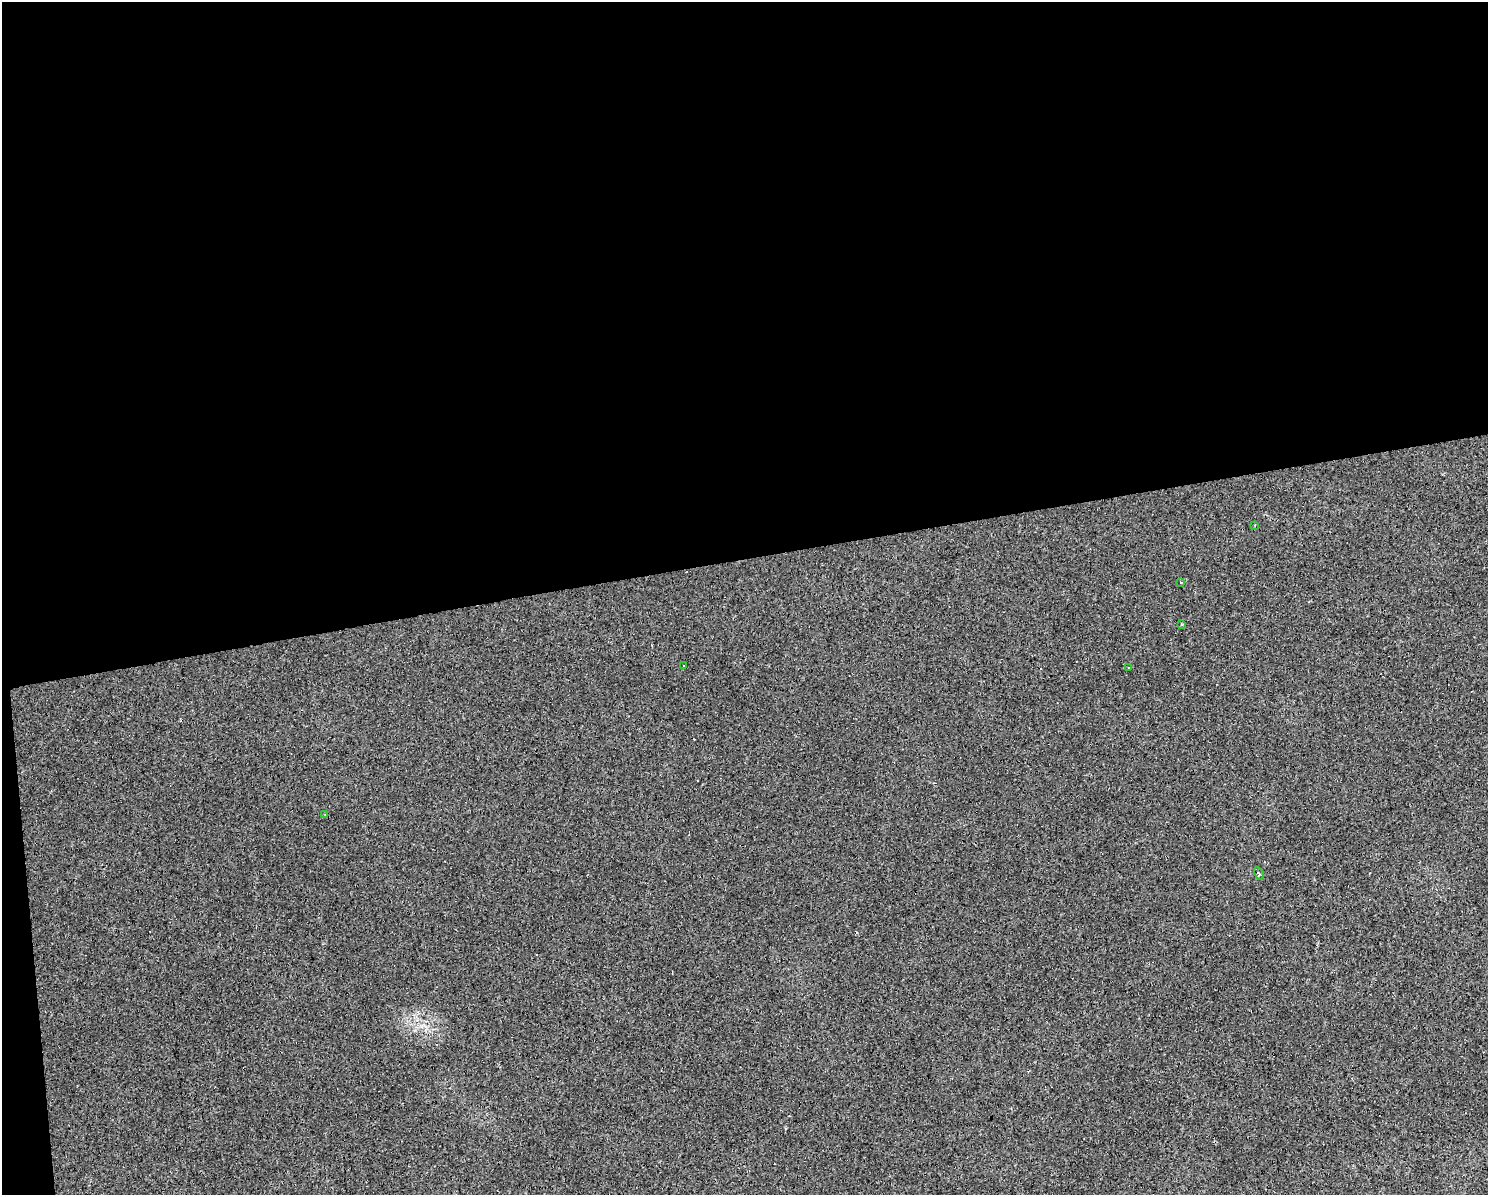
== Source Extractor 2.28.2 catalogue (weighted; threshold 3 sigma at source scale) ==
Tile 1 of 3 x 4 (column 1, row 1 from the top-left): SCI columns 63-1548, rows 3579-4771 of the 4537 x 4771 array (HDU 1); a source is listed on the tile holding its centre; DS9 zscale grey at full resolution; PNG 1490 x 1197 px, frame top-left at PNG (2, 2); each listed source drawn as its Kron ellipse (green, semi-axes under 4 px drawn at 4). Shown black and unused: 48% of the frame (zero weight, under 2 of 3 exposures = <1% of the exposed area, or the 3 px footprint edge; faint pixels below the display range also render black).
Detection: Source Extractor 2.28.2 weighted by HDU 2 'WHT'; one run over the whole footprint, this tile lists its part. Background 0.0206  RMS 0.006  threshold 0.0268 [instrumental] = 3 sigma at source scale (4.5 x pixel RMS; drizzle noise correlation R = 1.50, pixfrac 1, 0.0396/0.0396 arcsec/px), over >= 5 px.
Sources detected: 10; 3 cosmic-ray / hot-pixel residue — neither listed nor drawn; the other 7 listed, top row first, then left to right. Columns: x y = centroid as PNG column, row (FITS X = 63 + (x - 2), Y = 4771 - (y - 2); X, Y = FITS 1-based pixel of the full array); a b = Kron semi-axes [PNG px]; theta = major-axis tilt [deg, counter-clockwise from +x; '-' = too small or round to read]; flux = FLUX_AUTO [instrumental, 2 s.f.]
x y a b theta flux
1255 525 3 3 - 0.5
1181 582 3 3 - 1.3
1181 624 3 3 - 0.75
684 666 2 2 - 0.4
1129 668 3 2 - 0.73
325 814 4 2 - 0.42
1259 874 7 3 -60 0.8